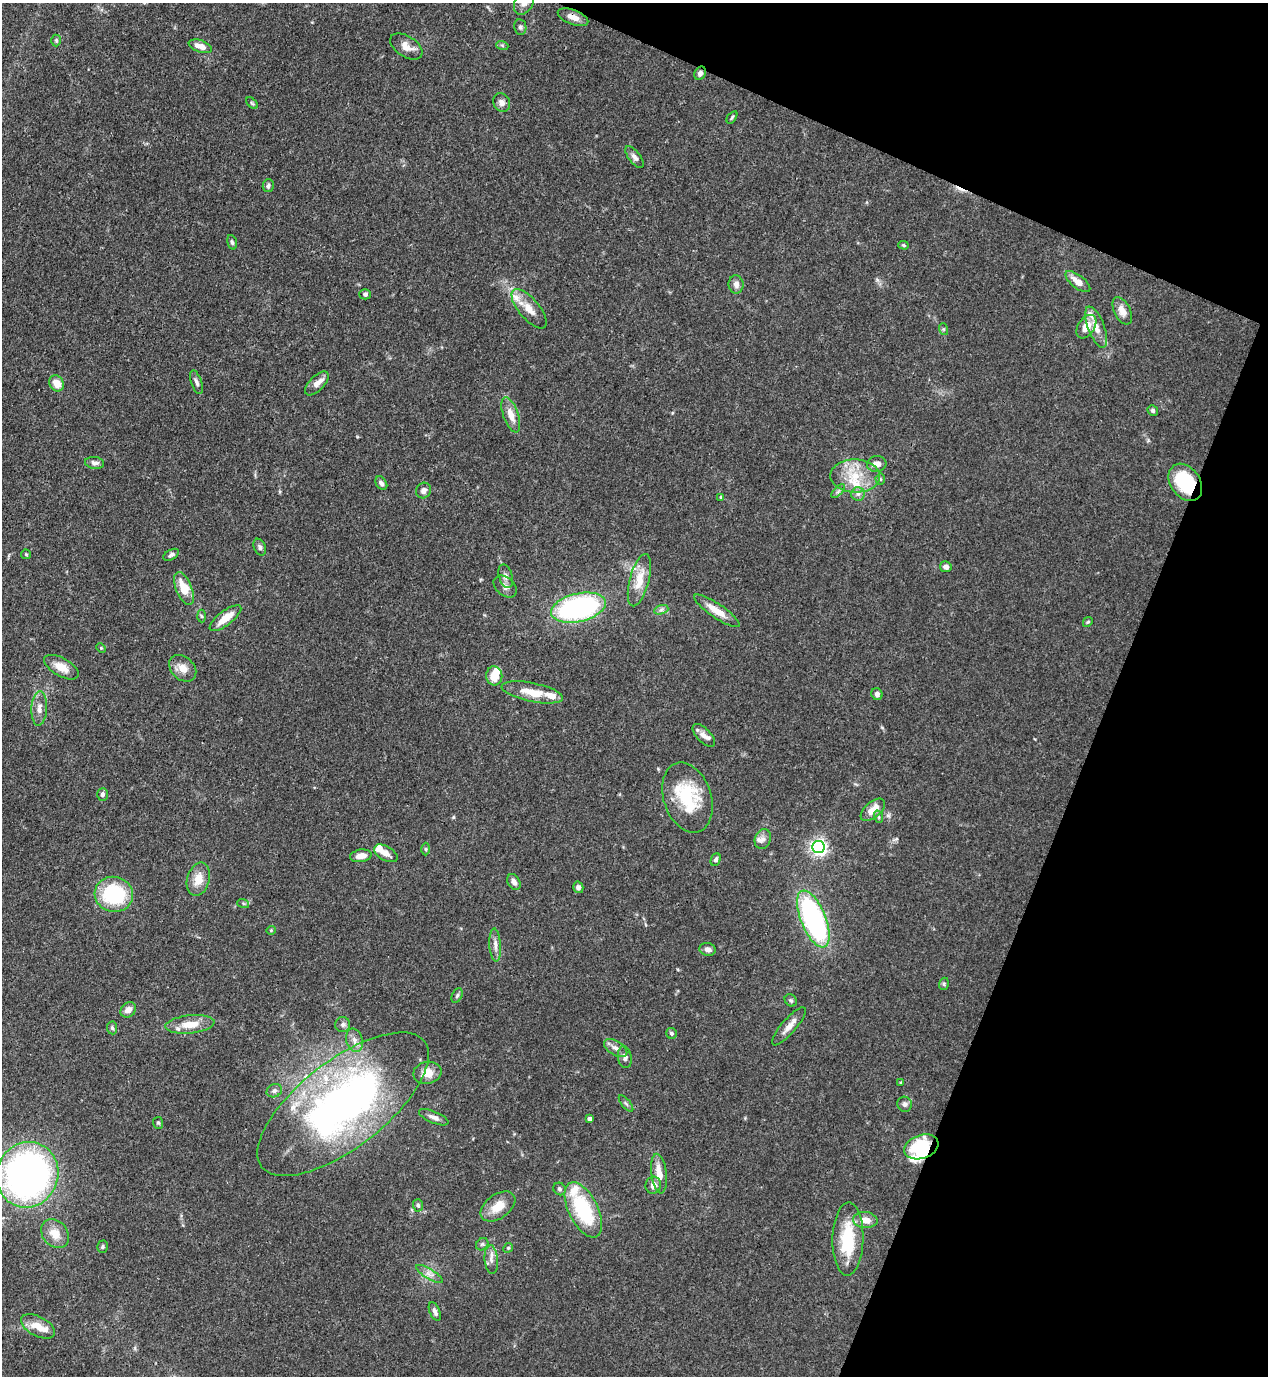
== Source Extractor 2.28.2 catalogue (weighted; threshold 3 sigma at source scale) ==
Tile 8 of 4 x 4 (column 4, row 2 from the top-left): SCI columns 4151-5416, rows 2791-4164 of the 5638 x 5579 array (HDU 1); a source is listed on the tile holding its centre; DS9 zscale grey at full resolution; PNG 1270 x 1378 px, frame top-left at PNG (2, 3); each listed source drawn as its Kron ellipse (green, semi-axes under 4 px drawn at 4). Shown black and unused: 20% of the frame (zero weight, under 3 of 4 exposures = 7% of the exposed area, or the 3 px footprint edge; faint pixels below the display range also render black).
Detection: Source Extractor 2.28.2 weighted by HDU 2 'WHT'; one run over the whole footprint, this tile lists its part. Background 0.0662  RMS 0.0035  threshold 0.0158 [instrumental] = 3 sigma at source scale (4.5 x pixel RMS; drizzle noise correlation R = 1.50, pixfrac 1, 0.05/0.05 arcsec/px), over >= 5 px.
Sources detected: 134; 3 inside a brighter object's white glare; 1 cosmic-ray / hot-pixel residue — neither listed nor drawn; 12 inside a brighter listed object's ellipse — not listed separately; the other 118 listed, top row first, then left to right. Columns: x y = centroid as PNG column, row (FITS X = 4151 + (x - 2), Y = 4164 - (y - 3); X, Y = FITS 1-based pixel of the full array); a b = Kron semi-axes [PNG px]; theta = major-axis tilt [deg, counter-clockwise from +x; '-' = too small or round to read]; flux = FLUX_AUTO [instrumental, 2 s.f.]
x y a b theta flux
524 3 12 9 58 2.1
573 17 16 7 -20 3.1
520 27 8 6 -79 0.87
56 40 6 5 - 0.55
502 45 6 4 -19 0.48
200 46 12 6 -19 3.4
406 47 18 10 -33 3.3
700 73 7 5 61 1.2
252 103 7 4 -45 0.54
502 103 9 8 - 1.8
732 117 7 3 55 0.46
634 157 13 6 -53 1.5
268 186 6 5 - 0.92
232 242 7 4 -74 0.73
903 245 5 4 - 0.57
1078 282 15 6 -38 3.2
736 284 9 7 -81 1.7
365 294 6 5 - 0.76
529 309 24 10 -50 4.7
1122 311 14 8 -64 3.2
1086 327 13 8 55 4.5
1096 327 22 8 -69 3.9
943 329 6 4 -71 0.45
196 382 12 5 -70 1.2
56 383 8 7 - 4.5
317 383 15 7 45 2.7
1153 410 5 5 - 0.77
511 415 18 7 -71 4.1
95 463 10 6 -7 1.3
877 464 9 8 - 2.1
855 476 25 16 -2 10
880 479 5 5 - 0.52
1185 482 20 14 -54 23
381 483 7 5 -55 1.1
424 491 8 7 - 1.5
838 491 9 3 45 0.64
858 494 7 6 - 1.2
721 497 4 4 - 0.36
260 547 9 6 -66 0.97
26 554 5 4 - 0.42
171 555 8 5 29 1
946 567 6 5 - 1.3
506 576 12 7 -74 1.5
639 580 27 9 75 7
505 587 13 9 -40 2.2
184 589 17 8 -67 7.2
578 608 28 14 13 71
661 610 7 4 19 0.87
717 611 27 7 -34 5.1
202 616 6 4 -87 0.52
225 618 19 7 38 6.5
1088 622 5 4 - 0.44
101 648 5 4 - 0.4
61 667 19 9 -30 4.4
183 668 15 11 -43 3.7
494 676 9 8 - 5.2
532 692 31 9 -11 7.5
877 694 6 5 - 1.4
39 708 17 8 87 2.8
704 735 14 7 -46 2.1
102 794 6 5 - 0.98
687 797 36 24 -72 20
873 810 14 8 41 4.7
879 817 6 4 -72 0.54
763 839 10 7 70 1.6
819 847 6 6 - 120
425 849 6 4 -89 0.48
386 853 13 7 -29 2.5
361 856 11 6 9 2.7
716 860 6 4 65 0.9
198 879 17 11 74 5.1
514 882 8 6 -61 1.6
578 887 6 5 - 1.2
114 894 19 17 -10 28
243 903 6 4 -19 0.5
813 919 30 12 -68 74
271 930 4 4 - 0.36
495 945 17 5 -86 1.9
708 949 8 6 -16 1.6
944 984 6 5 - 0.57
457 996 8 5 63 0.67
791 1000 7 5 -45 0.63
128 1010 8 7 - 2.3
190 1024 24 9 6 6.2
343 1025 7 7 - 1
789 1026 24 7 49 3.2
112 1028 6 5 - 0.62
671 1033 5 5 - 0.73
354 1040 12 8 -71 2.2
616 1048 13 7 -32 1.9
625 1057 11 6 -80 1.5
427 1073 14 11 12 4.4
901 1082 4 3 - 0.33
274 1091 8 6 26 1
626 1103 10 3 -50 0.65
343 1104 103 43 38 160
905 1104 7 7 - 1.1
434 1117 16 5 -22 1.9
589 1119 4 4 - 1.3
158 1123 6 5 - 0.56
921 1147 18 11 19 18
659 1174 20 7 -83 5
27 1175 33 30 70 130
653 1185 8 7 - 2.3
559 1189 6 6 - 0.74
418 1205 6 5 - 0.59
498 1206 19 12 35 5.8
583 1210 30 14 -64 26
865 1220 12 8 -3 3.9
55 1234 16 12 -50 4.9
848 1239 36 15 89 17
482 1244 7 5 45 0.73
103 1247 6 5 - 0.61
508 1248 5 4 - 0.42
491 1259 14 6 -85 2
429 1274 15 5 -31 1.9
435 1312 10 5 -66 1.3
38 1326 18 9 -28 5
Overlapping masked pixels (flux is a lower limit): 4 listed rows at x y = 573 17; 700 73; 1185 482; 921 1147
Isophote crosses this tile's border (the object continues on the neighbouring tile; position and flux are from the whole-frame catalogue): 1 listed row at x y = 524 3